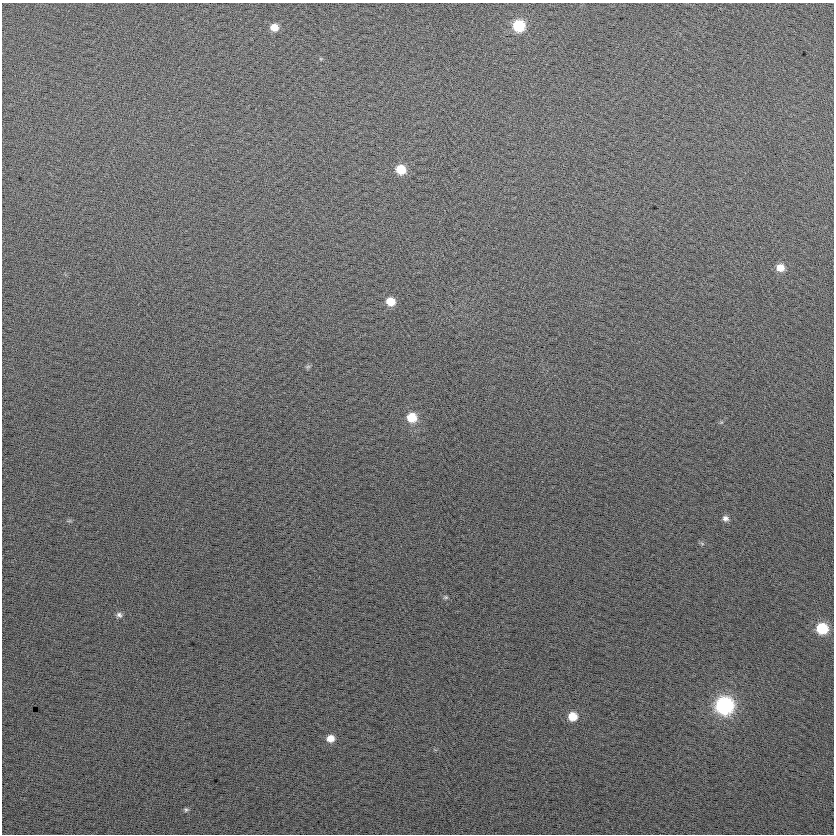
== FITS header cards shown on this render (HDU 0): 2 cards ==
NAXIS1  =                  832
NAXIS2  =                  832

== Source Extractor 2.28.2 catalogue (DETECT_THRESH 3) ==
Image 832 x 832 px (HDU 0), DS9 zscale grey, 1 PNG px = 1 image px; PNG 836 x 836 px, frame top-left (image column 1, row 832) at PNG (2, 3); no overlay
Background 24.3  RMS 14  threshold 42.5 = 3 sigma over >= 5 px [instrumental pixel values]
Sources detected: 16; all 16 listed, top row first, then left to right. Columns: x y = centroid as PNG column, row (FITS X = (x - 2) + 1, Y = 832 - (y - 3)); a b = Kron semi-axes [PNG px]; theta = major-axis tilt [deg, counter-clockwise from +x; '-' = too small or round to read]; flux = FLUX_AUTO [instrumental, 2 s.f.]
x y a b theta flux
519 26 8 8 - 49000
274 27 8 7 - 10000
401 169 8 8 - 21000
780 268 8 7 - 10000
391 301 8 7 - 16000
308 366 7 4 2 1600
412 417 9 8 - 20000
725 518 7 6 - 3800
69 521 7 4 18 1400
446 597 7 5 0 1600
119 615 7 6 - 2900
822 628 9 8 - 44000
724 706 10 9 - 220000
573 716 8 8 - 16000
330 738 8 7 - 9500
186 809 7 5 -7 1900